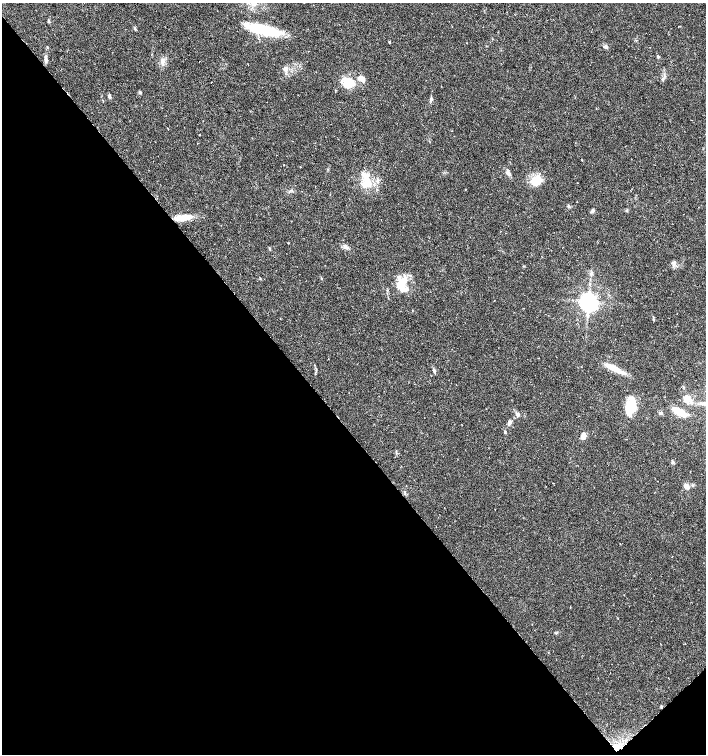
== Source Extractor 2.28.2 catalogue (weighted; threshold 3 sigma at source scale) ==
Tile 14 of 4 x 4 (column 2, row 4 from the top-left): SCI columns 1622-3029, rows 1-1504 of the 5994 x 6024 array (HDU 1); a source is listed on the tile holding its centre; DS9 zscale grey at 2 x 2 block average (1 PNG px = mean of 2 x 2 image px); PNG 708 x 756 px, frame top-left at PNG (2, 3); no overlay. Shown black and unused: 44% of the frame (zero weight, under 3 of 6 exposures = <1% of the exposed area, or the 3 px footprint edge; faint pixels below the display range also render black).
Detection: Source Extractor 2.28.2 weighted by HDU 2 'WHT'; one run over the whole footprint, this tile lists its part. Background 0.0356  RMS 0.0031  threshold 0.0128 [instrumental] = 3 sigma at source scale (4.09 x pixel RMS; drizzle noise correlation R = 1.36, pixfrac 0.8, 0.0396/0.0396 arcsec/px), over >= 5 px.
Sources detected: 46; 1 cosmic-ray / hot-pixel residue — not listed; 5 inside a brighter listed object's ellipse — not listed separately; the other 40 listed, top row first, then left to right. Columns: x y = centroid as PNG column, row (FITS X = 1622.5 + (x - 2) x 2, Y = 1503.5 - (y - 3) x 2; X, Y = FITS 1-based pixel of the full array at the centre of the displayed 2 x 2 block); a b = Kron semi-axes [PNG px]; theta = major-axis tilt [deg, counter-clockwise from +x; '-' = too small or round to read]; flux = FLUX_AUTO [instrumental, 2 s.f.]
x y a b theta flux
49 21 4 3 - 0.8
135 29 5 3 - 0.83
264 30 34 11 -15 30
389 42 3 3 - 0.54
605 47 5 4 - 1.4
46 59 10 3 -86 2.2
286 69 7 5 77 2.2
361 78 9 6 -10 4.1
348 82 11 9 -49 17
140 92 4 3 - 0.74
109 96 5 3 - 1.3
431 99 6 4 80 1.2
596 108 2 2 - 0.23
508 173 10 4 -52 2.3
536 180 12 11 - 12
378 181 6 3 -78 1.5
367 182 19 8 -78 9.7
568 206 4 3 - 0.81
593 211 6 4 64 1.2
183 217 22 6 8 10
269 248 4 3 - 0.7
674 262 6 3 -78 1.5
321 278 4 2 - 0.58
401 282 19 7 48 10
407 289 9 6 24 3.2
588 302 6 6 - 210
653 319 6 2 89 0.62
614 368 24 6 -28 10
434 371 8 3 -72 1.2
687 399 12 8 -38 7
630 407 13 10 -84 16
679 412 16 6 -31 11
661 413 4 4 - 1.3
517 414 7 5 -42 1.9
509 423 7 4 59 1.8
505 432 3 3 - 0.63
583 436 8 5 89 3.1
396 452 4 2 - 0.59
672 462 5 3 - 1.1
687 486 8 5 -46 3.9
Diffuse or blended objects may show on this block-average render without a row.